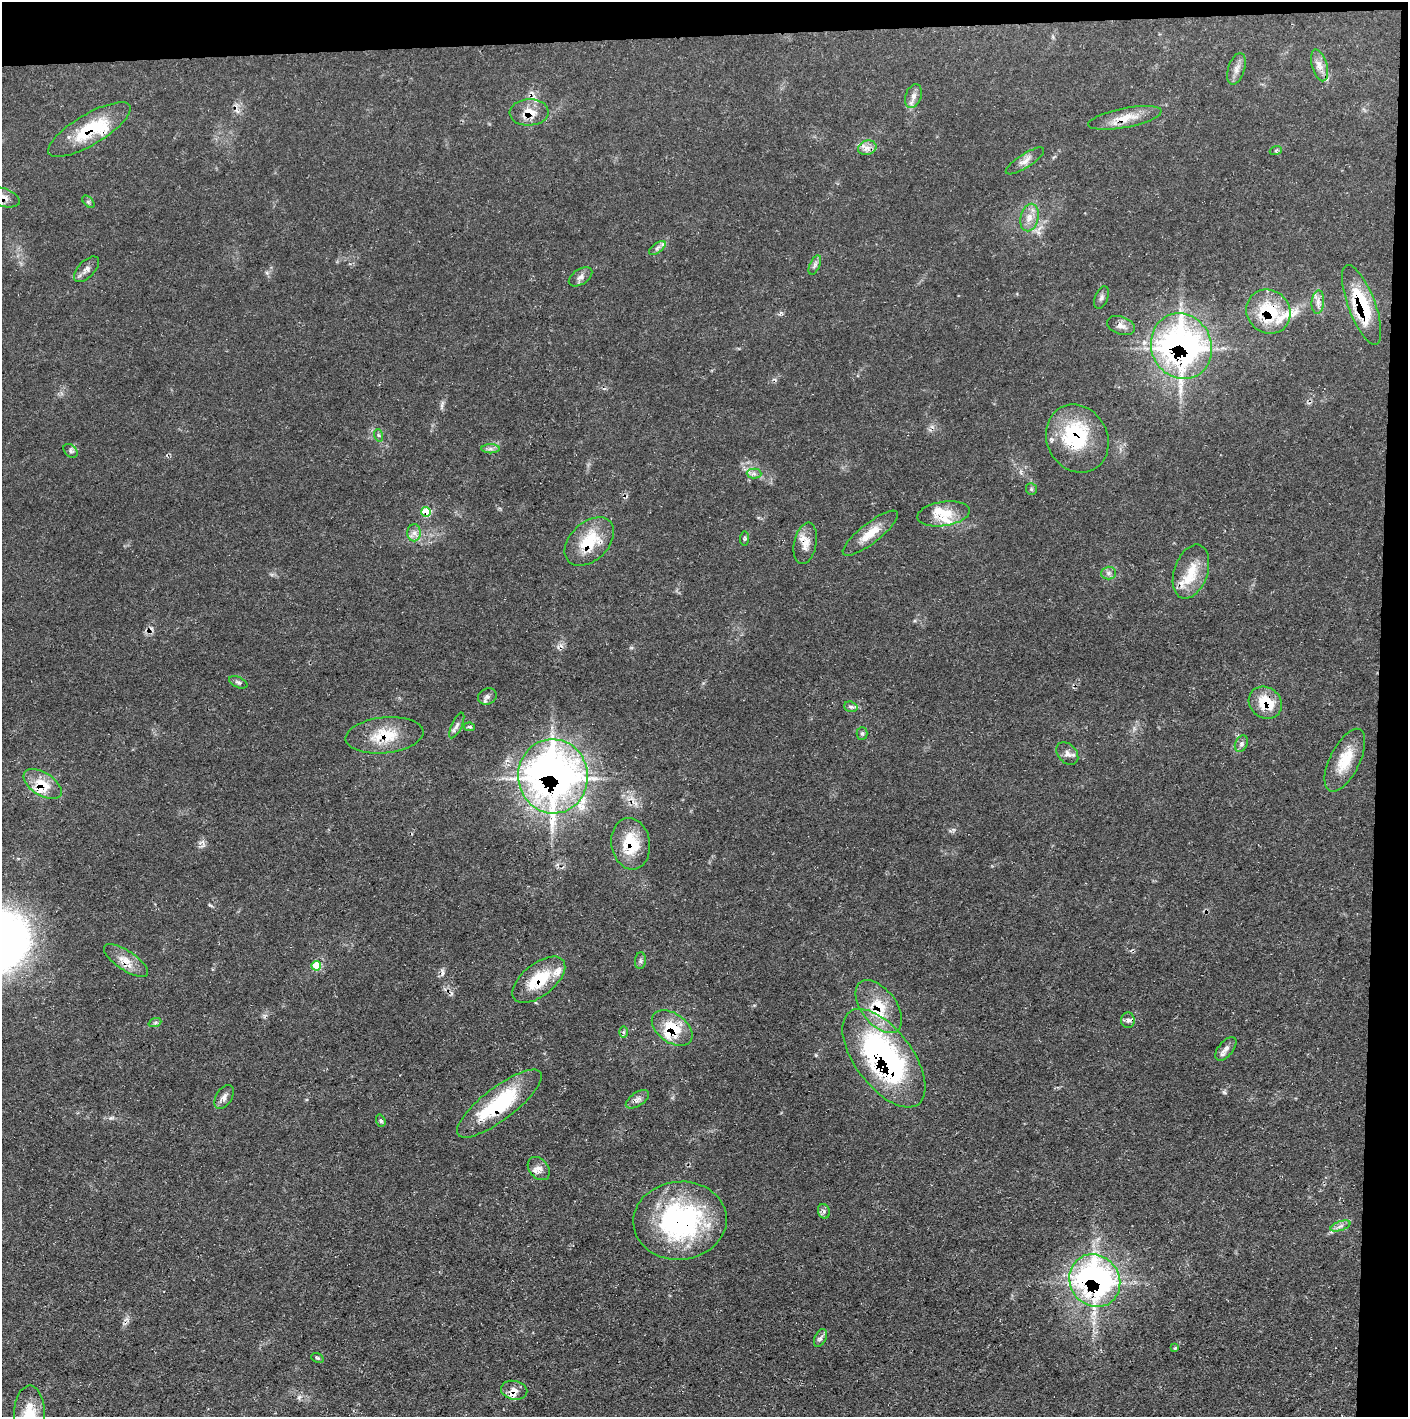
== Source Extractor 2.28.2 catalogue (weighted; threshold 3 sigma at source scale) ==
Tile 3 of 3 x 3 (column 3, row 1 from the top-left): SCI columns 2813-4218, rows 2831-4245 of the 4218 x 4245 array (HDU 1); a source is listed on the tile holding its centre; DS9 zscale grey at full resolution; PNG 1410 x 1419 px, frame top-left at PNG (2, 2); each listed source drawn as its Kron ellipse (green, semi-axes under 4 px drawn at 4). Shown black and unused: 5% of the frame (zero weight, under 3 of 5 exposures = <1% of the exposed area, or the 3 px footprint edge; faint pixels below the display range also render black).
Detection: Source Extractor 2.28.2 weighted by HDU 2 'WHT'; one run over the whole footprint, this tile lists its part. Background 0.0688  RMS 0.0041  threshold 0.0186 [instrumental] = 3 sigma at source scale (4.5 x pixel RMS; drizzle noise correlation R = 1.50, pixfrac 1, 0.05/0.05 arcsec/px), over >= 5 px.
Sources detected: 93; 1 inside a brighter object's white glare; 4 cosmic-ray / hot-pixel residue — neither listed nor drawn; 12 inside a brighter listed object's ellipse — not listed separately; the other 76 listed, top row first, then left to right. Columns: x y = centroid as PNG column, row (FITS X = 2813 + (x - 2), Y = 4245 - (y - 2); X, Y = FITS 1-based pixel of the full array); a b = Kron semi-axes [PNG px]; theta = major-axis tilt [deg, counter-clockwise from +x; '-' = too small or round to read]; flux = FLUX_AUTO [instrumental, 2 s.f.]
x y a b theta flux
1319 65 16 7 -74 3.4
1236 69 16 8 72 2.9
913 96 12 8 70 2.4
529 112 19 13 3 6.8
1125 118 37 9 11 7.7
89 130 47 15 31 22
867 148 9 7 16 2.4
1276 150 6 4 20 0.62
1025 161 22 7 33 2.9
3 197 18 9 -17 3.7
88 202 7 4 -45 0.74
1029 218 14 9 76 4
657 248 10 5 36 1.3
815 265 10 5 66 1.3
86 269 16 8 46 2.3
581 277 13 7 33 2
1101 298 12 6 70 1.5
1318 302 12 6 85 2.4
1362 305 42 13 -69 28
1268 312 23 21 -44 22
1121 326 14 9 -19 2.7
1181 346 33 30 -66 160
378 435 6 4 -71 0.68
1077 439 35 30 -62 33
490 449 9 4 0 1.3
71 451 8 5 -44 1
754 474 7 5 -1 1.2
1031 489 6 5 - 0.71
426 512 5 4 - 13
944 514 26 12 8 8.7
414 533 8 7 - 2
870 533 34 10 38 7.6
744 539 7 4 83 0.61
589 542 29 19 43 17
805 543 21 11 78 5.1
1191 572 28 16 71 11
1108 573 7 6 - 1.3
238 682 10 5 -25 1
487 696 10 7 26 1.6
1265 703 17 15 -38 13
851 707 7 5 -16 0.96
457 725 14 5 65 1.5
470 727 5 4 - 0.63
862 733 6 5 - 0.77
384 735 39 18 6 15
1241 744 9 6 62 1.3
1067 753 13 9 -48 2.4
1345 760 34 15 63 12
553 776 37 35 -83 270
43 784 21 11 -32 9.1
631 844 26 19 -81 16
126 961 26 9 -34 5.8
640 961 8 5 86 1
316 966 5 4 - 15
539 980 31 16 38 16
879 1007 30 17 -52 15
1128 1020 8 7 - 1.5
155 1022 6 4 21 0.82
672 1028 23 14 -36 15
623 1032 6 4 89 0.7
1226 1049 14 7 51 2.3
884 1058 57 28 -53 110
224 1097 13 8 58 2.1
637 1099 13 7 33 2
499 1104 52 16 37 35
381 1121 6 4 -72 0.73
539 1169 13 9 -49 2.9
824 1211 7 5 -72 1.2
680 1221 47 39 5 79
1340 1226 10 4 19 1.6
1095 1281 27 24 -55 130
820 1338 9 5 64 1.2
1175 1348 4 4 - 0.42
317 1358 6 4 -21 0.61
514 1390 13 9 -11 2.9
29 1413 28 15 89 9.8
Overlapping masked pixels (flux is a lower limit): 26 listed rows (the first 20) at x y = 1319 65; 529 112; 1125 118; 89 130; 3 197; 1362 305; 1268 312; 1181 346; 1077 439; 426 512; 589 542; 805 543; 1265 703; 384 735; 553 776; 43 784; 631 844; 126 961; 539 980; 879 1007
Isophote crosses this tile's border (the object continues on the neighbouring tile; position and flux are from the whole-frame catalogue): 2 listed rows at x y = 3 197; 29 1413
Unlisted compact peaks at least as high as the median listed source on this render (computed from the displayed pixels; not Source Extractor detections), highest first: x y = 1224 1092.